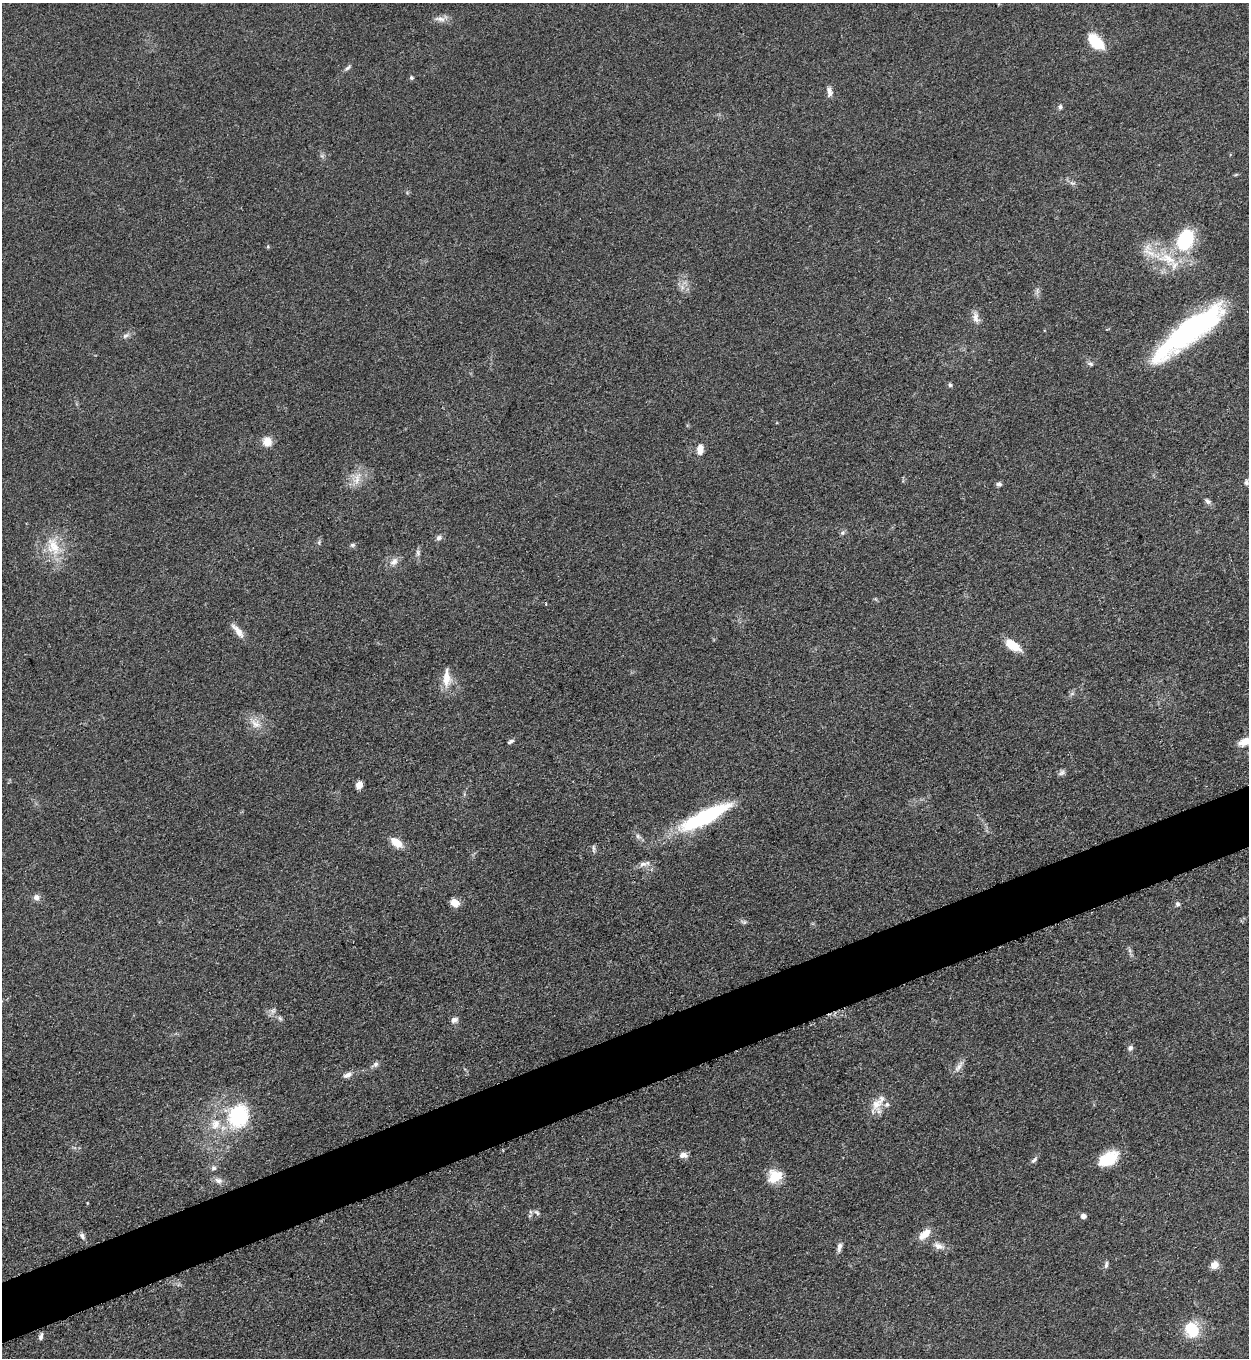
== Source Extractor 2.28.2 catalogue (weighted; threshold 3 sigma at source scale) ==
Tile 7 of 4 x 4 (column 3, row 2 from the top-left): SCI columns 2779-4025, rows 2722-4077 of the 5428 x 5440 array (HDU 1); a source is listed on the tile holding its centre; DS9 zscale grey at full resolution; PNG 1251 x 1360 px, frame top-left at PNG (2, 3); no overlay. Shown black and unused: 4% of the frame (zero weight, under 3 of 5 exposures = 1% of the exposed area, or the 3 px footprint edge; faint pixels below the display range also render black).
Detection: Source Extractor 2.28.2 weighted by HDU 2 'WHT'; one run over the whole footprint, this tile lists its part. Background 0.0613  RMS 0.0059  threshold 0.0265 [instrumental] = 3 sigma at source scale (4.5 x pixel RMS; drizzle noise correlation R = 1.50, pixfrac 1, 0.05/0.05 arcsec/px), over >= 5 px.
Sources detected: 73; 5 inside a brighter listed object's ellipse — not listed separately; the other 68 listed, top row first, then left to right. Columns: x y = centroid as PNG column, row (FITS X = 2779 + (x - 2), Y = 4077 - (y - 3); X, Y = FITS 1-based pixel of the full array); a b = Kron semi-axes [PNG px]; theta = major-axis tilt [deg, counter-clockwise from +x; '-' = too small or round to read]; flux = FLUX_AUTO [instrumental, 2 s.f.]
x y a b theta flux
440 19 17 7 -7 3.8
1096 42 21 12 -45 15
348 68 10 5 41 1.4
411 78 5 5 - 1.2
829 91 13 7 -78 3
1060 107 6 5 - 1.3
1073 183 9 3 -5 1.2
1185 240 28 19 68 37
1167 258 29 14 -14 20
976 318 16 8 -83 3.8
1189 332 84 20 38 120
125 336 10 6 30 1.9
1090 364 8 5 -28 1.2
950 385 6 5 - 1.1
267 442 10 10 - 6.4
700 449 12 8 88 4.8
357 479 19 7 75 5.7
1246 482 8 6 86 1.7
999 484 7 5 -4 1.5
1208 501 9 6 -41 1.8
842 533 6 5 - 1.2
439 538 8 6 33 2
319 542 6 4 73 0.99
353 545 7 5 19 1.2
53 546 28 18 -68 17
418 553 8 6 -75 1.5
394 561 13 8 40 3.8
546 604 3 3 - 0.82
238 631 22 7 -51 5.3
1013 645 18 9 -33 11
446 678 25 10 -90 8.2
255 724 16 11 -41 6.5
511 741 9 4 28 1.2
1245 742 18 10 23 6.2
1061 773 10 6 41 1.7
359 785 7 6 - 4.3
705 817 53 13 27 65
396 842 13 8 -37 9
643 864 15 6 3 3.2
36 897 8 7 - 2.7
455 903 10 8 -34 5.4
1177 904 7 6 - 1.5
744 922 7 4 -17 1.1
273 1011 9 6 54 2
280 1018 7 5 -67 1.2
454 1020 9 6 27 2.3
1130 1048 7 6 - 1.8
375 1064 10 6 37 2
958 1067 17 6 54 3.3
348 1075 13 7 22 3
877 1104 20 11 37 8
238 1116 28 23 73 44
683 1155 9 7 -4 3.2
1109 1157 23 14 40 16
1034 1160 11 4 45 1.5
214 1168 7 6 - 1.4
775 1176 17 15 40 11
218 1180 10 7 -13 2.8
537 1212 9 5 -45 1.4
1083 1216 4 4 - 3.3
924 1234 18 9 42 6.9
82 1236 9 6 -62 2
938 1246 13 8 -29 3.9
839 1247 13 6 78 2.5
1106 1265 10 5 78 1.5
1214 1265 10 8 32 4.4
1192 1330 17 14 -52 19
41 1337 8 5 73 1.6
Overlapping masked pixels (flux is a lower limit): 1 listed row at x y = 705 817
Isophote crosses this tile's border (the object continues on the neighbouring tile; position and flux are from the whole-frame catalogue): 1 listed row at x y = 1245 742